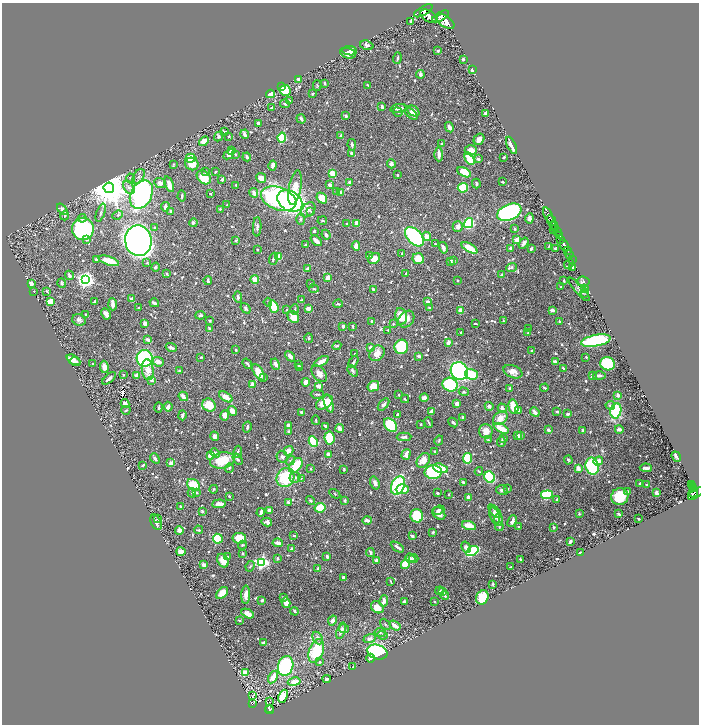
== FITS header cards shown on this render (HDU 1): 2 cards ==
NAXIS1  =                 1393
NAXIS2  =                 1444

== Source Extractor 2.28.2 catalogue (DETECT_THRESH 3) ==
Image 1393 x 1444 px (HDU 1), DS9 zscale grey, zoomed out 1/2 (1 PNG px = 2 x 2 image px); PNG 701 x 726 px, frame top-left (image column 1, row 1443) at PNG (2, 3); each listed source drawn as its Kron ellipse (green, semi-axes under 4 px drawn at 4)
Background 0.883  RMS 0.0097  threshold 0.0292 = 3 sigma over >= 5 px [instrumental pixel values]
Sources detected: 872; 31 cannot appear on this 1/2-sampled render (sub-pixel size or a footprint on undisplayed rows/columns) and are neither listed nor drawn; of the other 841, the 500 brightest by FLUX_AUTO listed and drawn (341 fainter detections omitted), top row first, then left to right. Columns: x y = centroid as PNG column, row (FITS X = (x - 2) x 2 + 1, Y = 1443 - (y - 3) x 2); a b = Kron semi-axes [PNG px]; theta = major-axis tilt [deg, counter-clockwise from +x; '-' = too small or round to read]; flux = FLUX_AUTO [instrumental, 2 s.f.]
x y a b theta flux
423 11 10 4 31 7000
428 16 9 5 -32 8300
440 16 9 4 29 7200
411 21 3 2 - 3.2
446 22 10 5 -33 9300
367 45 7 4 -18 5.5
350 51 7 4 -7 7.5
438 51 3 3 - 3
348 53 8 5 -13 9.7
397 58 6 2 75 3.4
463 59 2 2 - 13
472 70 2 2 - 9.8
420 74 4 3 - 8.6
298 79 4 3 - 6
325 83 3 2 - 3.2
317 85 5 3 - 2
368 85 4 2 - 3.3
281 87 4 2 - 50
285 90 5 5 - 53
270 94 4 4 - 34
312 94 2 2 - 3.2
290 101 4 3 - 2.5
285 104 5 4 - 3.7
382 107 4 2 - 4.2
271 108 4 3 - 2.4
398 108 8 3 10 9.6
413 111 6 4 -38 11
398 112 5 3 - 2.1
486 113 2 2 - 14
411 114 7 3 -42 10
346 116 3 3 - 4.5
301 119 5 3 - 6.1
258 123 3 2 - 8
449 127 5 3 - 8.1
225 131 4 2 - 2.7
245 134 5 2 - 11
229 136 2 2 - 2.9
341 136 4 3 - 5.8
219 137 5 4 - 4.1
282 138 5 3 - 130
479 139 6 5 - 11
204 141 5 4 - 18
442 143 2 2 - 3.7
352 145 6 3 -82 5.7
512 145 9 2 -64 18
232 150 3 2 - 7.1
471 150 6 5 - 17
352 153 4 3 - 6.1
229 154 6 4 43 16
235 154 3 3 - 2
439 154 7 3 -88 12
247 157 4 3 - 6.3
504 157 3 2 - 3
191 158 5 4 - 32
469 158 7 4 -60 43
478 159 4 3 - 4.2
173 164 3 2 - 2.2
192 164 7 6 - 27
391 164 4 4 - 7.3
273 165 5 3 - 7.8
206 172 4 2 - 2.4
215 172 3 2 - 2.2
464 172 7 4 -28 38
332 173 3 3 - 34
398 175 2 2 - 2.7
139 176 8 5 58 7.8
204 177 8 6 -41 47
131 178 4 3 - 2.5
261 178 5 4 - 17
222 180 3 3 - 4.8
349 182 3 3 - 4
502 182 3 2 - 2
160 183 6 5 - 9.9
169 184 8 3 -69 20
476 184 5 3 - 3.4
236 185 2 2 - 3.7
330 185 3 3 - 8
295 187 17 6 79 44
109 188 5 5 - 7700
129 188 7 5 -50 8.1
463 188 5 4 - 120
337 191 4 3 - 2.1
254 193 5 3 - 10
340 193 4 3 - 22
141 194 15 10 63 570
210 194 2 2 - 3.4
182 196 5 2 - 3.4
322 198 6 4 -49 34
279 199 18 11 -20 380
290 201 13 10 -31 530
227 205 3 2 - 3.1
165 207 5 3 - 7.5
62 209 6 3 -48 12
220 209 2 2 - 4.9
308 210 8 6 47 8.8
171 211 4 3 - 4.5
310 211 4 3 - 2.4
509 212 13 8 23 600
101 213 9 3 70 3.3
118 215 5 4 - 3.4
548 215 8 2 -65 2700
65 216 4 3 - 2
82 218 4 4 - 7.2
529 218 5 3 - 6.1
301 219 6 3 90 4.3
551 220 5 2 - 2100
322 221 5 3 - 2.7
193 223 4 3 - 4.4
357 223 4 3 - 16
469 223 5 4 - 150
347 224 3 2 - 6.1
554 226 4 2 - 460
257 227 10 3 88 6.8
458 227 5 5 - 8.2
155 228 3 3 - 4.6
556 228 2 1 - 220
83 229 11 11 - 330
515 229 2 2 - 3.5
553 229 2 1 - 150
314 231 3 3 - 4.2
557 231 4 2 - 910
326 235 5 3 - 8
427 236 5 4 - 17
560 236 3 2 - 620
414 237 11 7 -46 240
87 240 2 2 - 13
236 240 4 2 - 2.4
517 240 2 2 - 31
561 240 4 3 - 1500
138 241 15 13 -81 2500
316 241 6 2 -44 19
524 243 6 3 55 7.5
435 244 4 3 - 2.7
306 245 2 2 - 4.9
564 245 6 2 -64 4200
356 246 5 4 - 9.9
548 247 4 2 - 2.2
443 248 6 3 -76 9.9
469 248 9 3 -30 37
510 248 3 3 - 4.5
531 248 3 2 - 5.6
555 249 3 2 - 3.1
257 250 3 2 - 2.1
567 251 2 2 - 840
402 254 4 2 - 2.3
569 254 4 2 - 2300
370 255 4 3 - 2.9
278 257 4 3 - 29
418 258 6 5 - 32
96 259 4 3 - 4.4
273 259 6 3 69 4.9
374 259 6 5 - 18
453 260 3 3 - 3.9
572 260 2 2 - 540
109 261 10 4 -18 35
450 261 4 3 - 4.3
147 263 4 3 - 2.7
569 264 5 2 - 4.3
155 267 4 3 - 4.5
511 267 5 4 - 3.8
572 268 4 2 - 4.1
307 269 4 3 - 4.2
406 273 2 2 - 2.2
167 274 4 3 - 2.2
69 275 5 3 - 5
501 275 4 3 - 2
328 277 4 3 - 13
86 280 4 4 - 940
255 280 4 3 - 20
564 280 4 2 - 3.1
208 281 4 2 - 4.7
458 281 2 2 - 3.1
583 282 6 5 - 3.8
62 283 4 3 - 3.7
31 284 3 3 - 12
311 284 4 3 - 3
561 287 2 2 - 2.2
314 289 5 2 - 2.3
373 289 2 2 - 5.9
579 289 15 3 -49 4.9
584 289 3 2 - 2.3
47 291 3 3 - 2.5
34 292 2 2 - 5.3
585 293 4 4 - 2.3
238 297 6 4 -83 4.5
132 299 3 3 - 12
301 300 3 3 - 2.9
50 301 4 4 - 15
95 301 4 3 - 3
268 302 4 3 - 2.3
428 302 4 2 - 7.2
154 303 5 2 - 7.2
113 304 6 3 -86 14
338 304 4 2 - 2.9
274 307 6 4 -71 71
139 308 2 2 - 2
246 308 6 3 -50 4.2
429 308 3 2 - 3.5
295 309 5 2 - 2.2
308 309 3 3 - 11
286 310 2 2 - 2.3
461 310 3 3 - 23
552 310 4 3 - 6.7
86 314 2 2 - 2.2
106 314 6 3 -62 8.3
200 315 5 4 - 4
401 316 8 6 -81 25
293 317 6 5 - 29
406 319 9 7 49 16
79 320 7 5 -23 6.4
210 321 3 3 - 2
372 321 3 2 - 2.1
503 321 3 2 - 2.2
559 321 2 2 - 2.8
145 323 3 3 - 16
393 324 3 3 - 2.6
475 324 3 2 - 2.2
343 326 3 3 - 6.6
353 326 4 2 - 2.5
209 329 4 3 - 4.1
528 329 3 2 - 2.3
388 330 3 3 - 2.1
461 332 4 2 - 2.5
528 333 3 3 - 2.3
309 338 5 4 - 3
148 340 4 3 - 8.1
596 341 15 5 11 210
448 342 4 3 - 9.4
337 346 4 3 - 2.4
401 347 7 6 - 160
171 348 5 3 - 7.7
371 348 4 3 - 9
236 350 2 2 - 3.6
532 350 4 3 - 2.6
377 353 8 7 - 19
355 354 3 2 - 2.5
290 356 6 3 -44 8.1
419 356 3 2 - 7.1
201 357 3 2 - 2.2
586 357 3 3 - 2.1
145 358 8 8 - 230
73 360 7 4 -27 19
321 361 8 3 32 21
555 361 4 2 - 9.2
75 362 5 3 - 7.7
158 362 6 4 -22 14
353 362 7 3 60 3.5
93 364 3 2 - 2.5
247 364 6 2 -52 3.3
275 364 6 3 -64 8.6
608 364 7 6 - 100
299 365 4 3 - 2.5
104 367 6 4 -82 11
299 367 3 3 - 2.2
563 368 3 2 - 4
148 370 10 6 -81 23
180 371 3 2 - 7
352 371 6 3 -47 3.8
459 371 9 8 - 430
258 372 9 4 -58 29
513 372 10 6 -22 17
319 373 10 6 -51 14
471 374 6 5 - 85
124 375 3 2 - 2.2
137 375 3 2 - 19
599 375 6 3 -1 4.6
592 376 4 3 - 7.2
109 378 8 2 40 10
263 378 4 4 - 3
152 380 4 3 - 7.5
306 382 4 3 - 17
252 384 4 3 - 15
450 385 8 7 - 160
319 386 4 3 - 15
373 386 6 5 - 32
510 388 2 2 - 4.7
544 388 4 2 - 3.4
464 392 5 4 - 3.1
317 394 6 3 -1 3.5
399 395 2 2 - 2.8
618 395 4 3 - 7.4
183 396 5 3 - 13
226 397 7 4 -34 22
424 398 4 4 - 9.9
405 399 4 2 - 2.7
324 402 9 5 33 46
329 403 9 4 -73 17
125 404 4 3 - 11
384 404 7 3 48 6.6
457 404 3 3 - 11
209 405 7 6 - 43
610 405 5 3 - 4.5
489 406 4 3 - 6.1
158 407 5 3 - 3.3
168 407 5 3 - 14
513 407 7 4 -76 42
502 408 4 3 - 8.1
126 410 5 3 - 2.3
519 410 4 3 - 10
232 411 5 4 - 18
432 411 2 2 - 17
616 411 7 5 78 130
301 412 3 2 - 4.5
535 412 5 3 - 11
557 412 4 2 - 3.1
398 414 3 2 - 4.9
568 414 4 3 - 5.1
182 415 5 3 - 6.4
225 415 5 4 - 14
463 418 3 2 - 4.9
500 418 8 5 40 21
316 420 5 3 - 2.4
453 422 5 3 - 4.7
429 423 5 2 - 2.7
421 424 2 2 - 5.8
288 425 4 2 - 7.9
390 425 8 5 -50 110
325 426 3 3 - 4.5
247 427 5 2 - 4
340 428 4 3 - 14
501 428 8 3 -27 42
619 429 4 2 - 12
548 430 4 3 - 5.5
582 430 3 2 - 2.2
289 431 4 3 - 3.4
486 431 7 7 - 13
520 435 3 3 - 4.4
214 436 5 4 - 5.7
518 436 4 3 - 9.7
404 437 7 3 2 5.3
329 438 6 5 - 61
503 438 3 3 - 4.4
439 440 5 3 - 2.1
488 440 3 2 - 2.6
313 442 5 4 - 100
501 442 5 2 - 3.4
289 451 5 4 - 16
435 451 2 2 - 2.2
238 452 6 3 80 3.6
215 453 5 4 - 9.6
328 454 3 3 - 9.1
406 454 5 3 - 15
211 456 4 4 - 40
282 457 6 5 - 6.2
676 457 5 3 - 5.6
155 458 5 3 - 4.6
467 458 5 4 - 70
237 459 6 3 -56 5.2
222 460 12 8 13 68
423 460 8 6 54 25
568 460 4 2 - 2.8
290 461 5 4 - 3
598 461 5 3 - 20
171 463 3 2 - 28
143 465 4 2 - 2.6
296 465 8 5 51 62
592 466 8 6 -79 140
229 468 5 3 - 4
440 468 8 4 -17 29
578 468 3 3 - 16
646 468 6 3 -4 9.9
311 469 3 2 - 2.4
344 469 3 2 - 2.7
479 471 4 2 - 2.1
433 472 8 7 - 200
285 477 10 8 60 86
295 477 5 5 - 4.4
490 477 6 5 - 160
301 479 4 2 - 2
463 482 3 2 - 3.8
375 483 6 4 -73 10
640 484 3 2 - 7.7
692 484 2 2 - 56
194 485 7 5 -38 60
398 485 9 6 68 160
646 485 2 2 - 2.3
693 486 2 2 - 260
214 489 4 2 - 2.4
402 489 6 5 - 28
507 489 3 3 - 4
694 489 3 2 - 210
502 490 6 4 -17 5.7
627 492 3 3 - 8
192 493 4 3 - 3.9
196 493 4 3 - 4.3
437 493 3 2 - 3.5
657 493 3 2 - 10
693 493 5 3 - 540
335 494 6 3 -32 2.1
448 494 2 2 - 2.1
696 494 9 3 35 1100
547 495 6 4 7 160
229 496 2 2 - 3.6
620 497 9 8 - 63
469 498 3 3 - 16
557 499 2 2 - 4
311 500 5 4 - 2.8
345 500 4 3 - 2.7
288 502 3 3 - 5.9
219 504 7 3 4 14
181 506 4 2 - 3
320 508 5 4 - 63
269 510 2 2 - 14
439 510 6 3 24 6.7
202 511 3 2 - 4.6
495 511 8 3 -48 4
261 512 4 2 - 10
439 513 7 5 -43 13
579 514 3 3 - 2.1
619 514 3 2 - 7.3
417 516 6 6 - 87
495 516 9 4 -71 10
157 518 2 2 - 3.1
639 519 2 2 - 3.3
367 520 5 3 - 6.5
498 520 6 3 -71 11
512 521 6 3 66 6.9
156 522 8 5 -66 7.1
267 522 5 3 - 6.2
469 526 7 3 -17 24
499 526 4 3 - 2.6
518 527 2 2 - 3.3
553 527 3 2 - 3.9
198 530 4 2 - 3.1
179 531 4 4 - 11
433 532 3 2 - 2.6
294 536 4 2 - 2
412 536 3 2 - 5.5
239 538 7 5 -7 51
218 539 5 5 - 82
570 541 3 2 - 8.8
278 543 5 3 - 11
242 545 4 3 - 2.7
397 547 7 3 -33 6
466 547 6 4 -62 6.7
292 549 4 3 - 11
472 551 7 4 30 140
181 552 4 4 - 17
370 552 4 3 - 4
580 553 2 2 - 2.1
242 554 3 3 - 2.5
327 556 3 2 - 7.6
228 557 3 2 - 2.3
278 558 3 3 - 3.7
410 558 5 4 - 6.8
414 558 5 4 - 2.1
521 559 4 2 - 3.9
223 561 7 5 -62 22
377 561 3 3 - 11
261 562 4 4 - 390
405 564 5 4 - 57
204 565 4 3 - 11
250 566 5 3 - 2.6
511 567 3 2 - 2.2
318 568 2 2 - 17
343 577 3 2 - 7.2
391 581 3 2 - 2.7
493 584 3 2 - 3.8
440 591 4 3 - 2.5
443 591 3 2 - 3
222 593 7 4 44 27
246 595 9 4 88 13
445 596 4 2 - 2.6
284 597 3 2 - 3
482 597 7 6 - 62
262 600 3 3 - 4.4
384 601 6 3 80 13
405 601 3 2 - 4.7
435 602 2 2 - 2.6
286 603 5 4 - 13
377 607 7 5 -43 25
295 611 4 3 - 3.1
248 614 6 4 -27 17
240 620 3 2 - 2.6
332 621 5 4 - 9.2
385 624 6 3 -46 2.1
395 626 6 2 -35 20
344 628 5 3 - 3.6
341 631 8 4 73 10
380 632 5 4 - 4.1
382 635 5 4 - 3.4
318 638 7 4 -62 6.7
369 639 6 4 19 8
264 642 3 3 - 7.3
316 651 12 7 71 100
377 652 10 7 -20 400
371 658 4 4 - 9.3
320 662 3 3 - 4.5
286 666 10 7 73 290
353 667 3 2 - 2.3
245 673 3 3 - 43
273 677 7 4 60 27
327 679 4 3 - 5.1
294 682 6 4 12 19
253 695 3 1 - 6.5
283 696 7 4 65 47
270 701 3 1 - 9.1
252 703 4 3 - 140
270 708 2 1 - 48
269 710 4 2 - 160
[341 fainter detections neither listed nor drawn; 31 sub-pixel or undisplayed-footprint detections neither listed nor drawn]